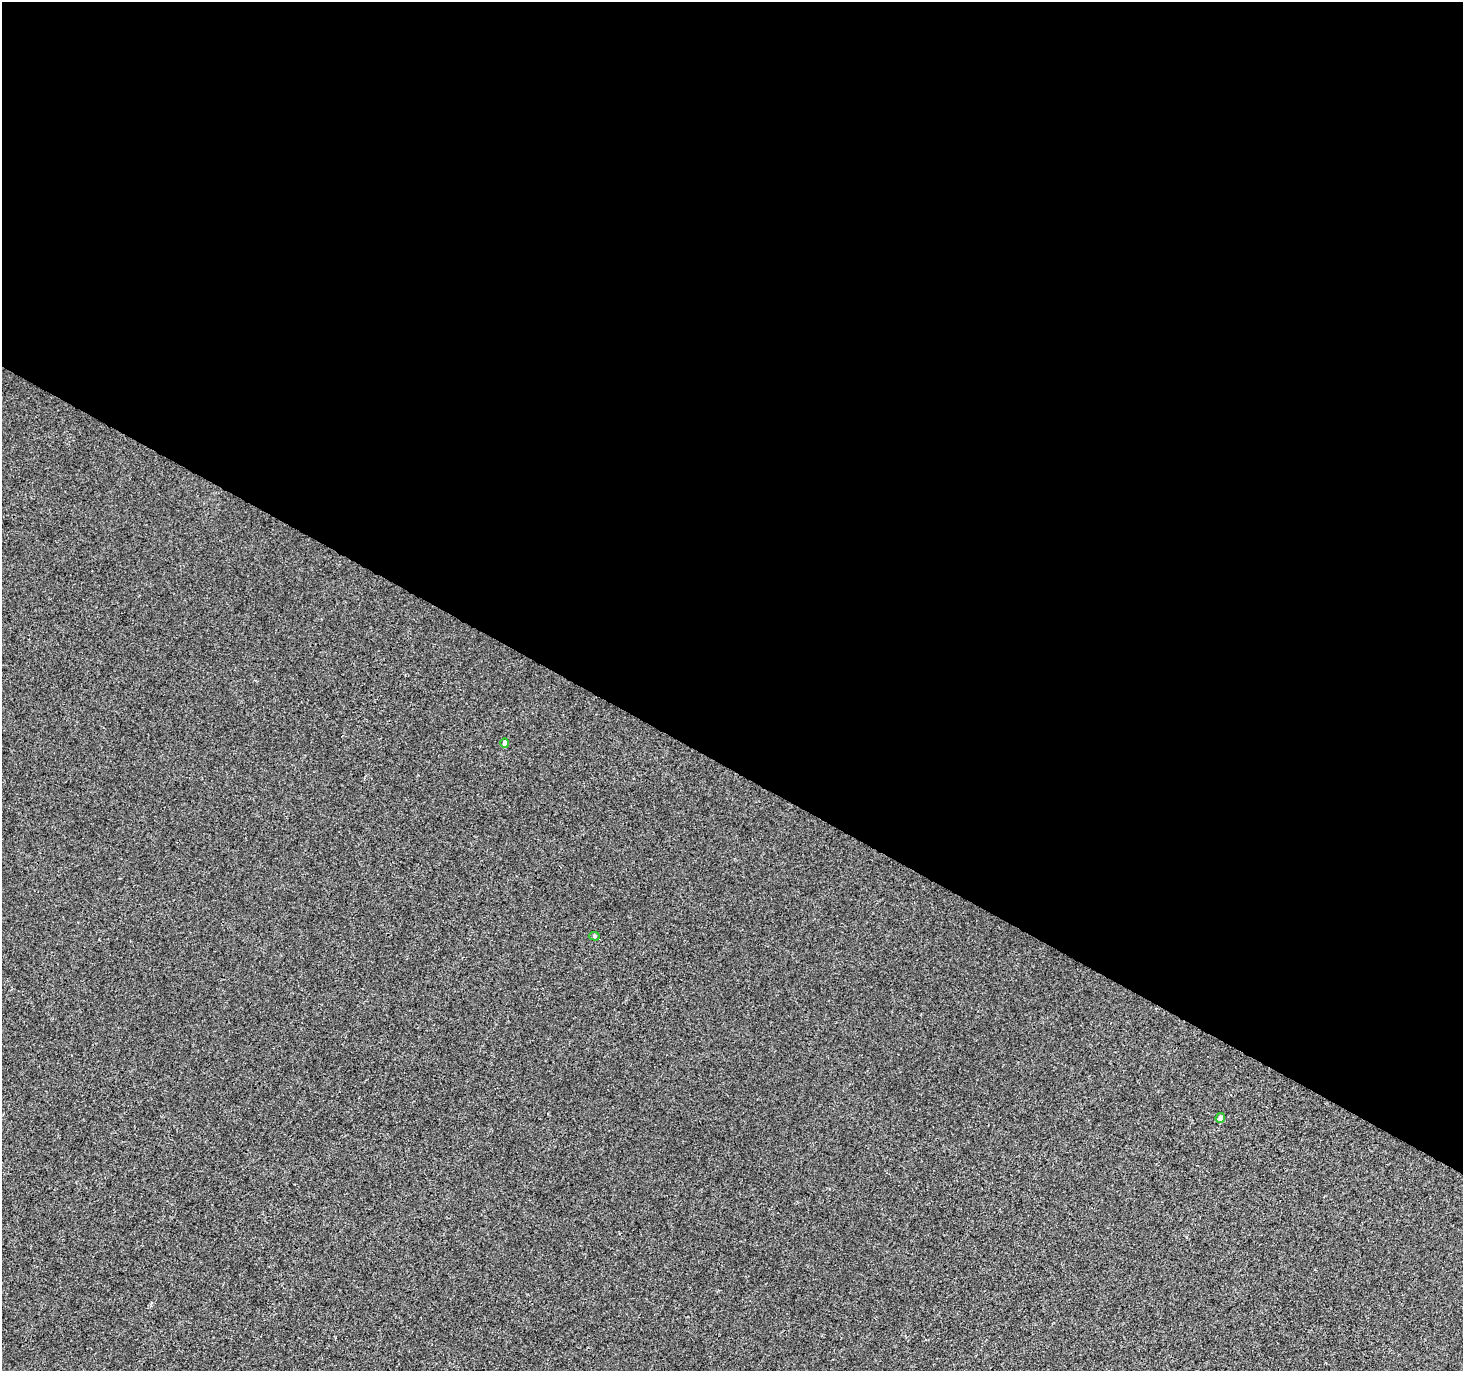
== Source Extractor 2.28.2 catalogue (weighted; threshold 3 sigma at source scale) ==
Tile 3 of 4 x 4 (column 3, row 1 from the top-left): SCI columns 2922-4382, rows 4302-5670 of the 5855 x 5932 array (HDU 1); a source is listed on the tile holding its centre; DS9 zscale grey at full resolution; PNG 1465 x 1373 px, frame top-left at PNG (2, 2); each listed source drawn as its Kron ellipse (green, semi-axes under 4 px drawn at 4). Shown black and unused: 56% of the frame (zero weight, under 3 of 4 exposures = <1% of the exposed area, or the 3 px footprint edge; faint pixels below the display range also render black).
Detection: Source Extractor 2.28.2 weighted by HDU 2 'WHT'; one run over the whole footprint, this tile lists its part. Background 1.56e-04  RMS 0.0024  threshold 0.0106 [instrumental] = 3 sigma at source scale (4.5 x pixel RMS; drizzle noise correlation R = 1.50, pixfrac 1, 0.0396/0.0396 arcsec/px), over >= 5 px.
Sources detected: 3; all 3 listed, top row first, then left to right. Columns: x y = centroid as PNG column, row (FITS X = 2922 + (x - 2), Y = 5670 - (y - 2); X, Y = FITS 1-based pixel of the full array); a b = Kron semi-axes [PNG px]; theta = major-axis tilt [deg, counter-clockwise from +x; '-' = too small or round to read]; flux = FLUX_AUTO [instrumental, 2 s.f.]
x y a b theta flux
505 743 5 4 - 1.3
594 936 5 4 - 0.41
1220 1118 5 4 - 1.4